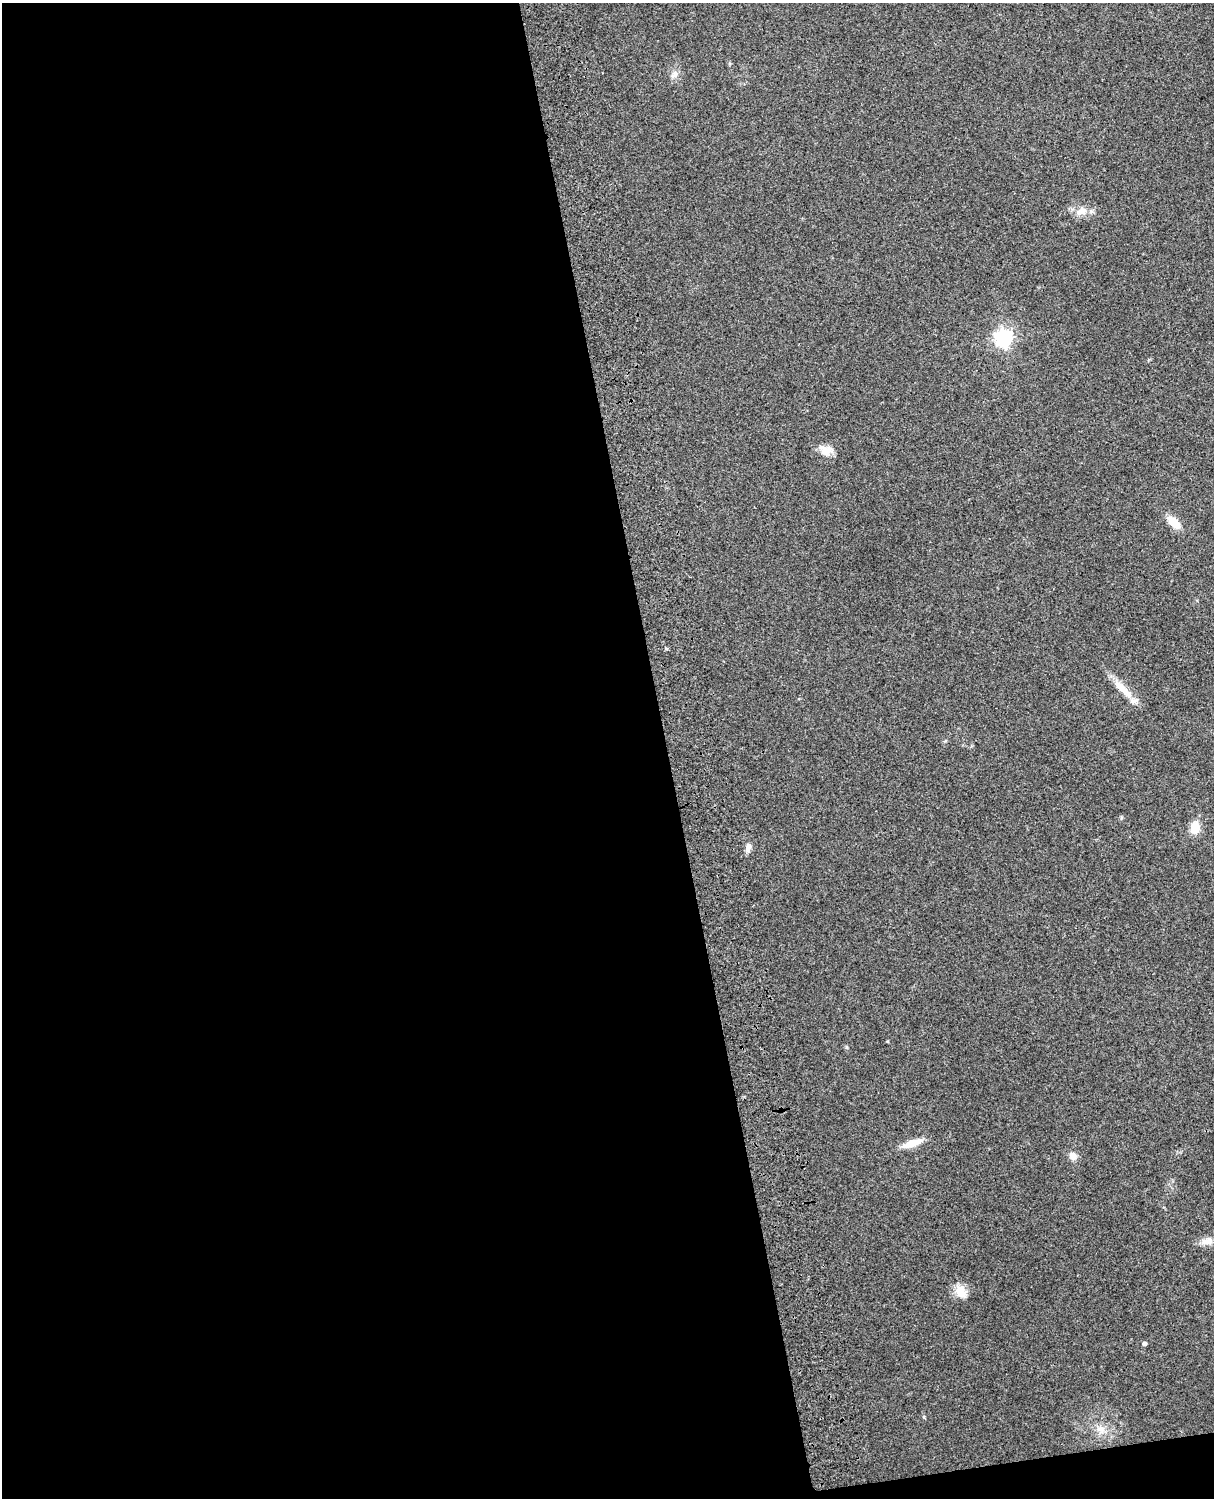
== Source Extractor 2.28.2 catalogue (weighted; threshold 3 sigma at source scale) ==
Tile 9 of 4 x 3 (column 1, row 3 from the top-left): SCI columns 119-1330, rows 165-1660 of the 5089 x 4928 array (HDU 1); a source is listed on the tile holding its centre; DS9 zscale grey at full resolution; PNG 1216 x 1500 px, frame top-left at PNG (2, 3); no overlay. Shown black and unused: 56% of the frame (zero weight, under 3 of 4 exposures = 6% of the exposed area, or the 3 px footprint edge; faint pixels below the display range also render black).
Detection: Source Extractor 2.28.2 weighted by HDU 2 'WHT'; one run over the whole footprint, this tile lists its part. Background 0.261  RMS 0.0088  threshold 0.0397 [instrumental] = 3 sigma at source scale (4.5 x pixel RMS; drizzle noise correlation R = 1.50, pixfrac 1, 0.05/0.05 arcsec/px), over >= 5 px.
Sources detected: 15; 1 inside a brighter listed object's ellipse — not listed separately; the other 14 listed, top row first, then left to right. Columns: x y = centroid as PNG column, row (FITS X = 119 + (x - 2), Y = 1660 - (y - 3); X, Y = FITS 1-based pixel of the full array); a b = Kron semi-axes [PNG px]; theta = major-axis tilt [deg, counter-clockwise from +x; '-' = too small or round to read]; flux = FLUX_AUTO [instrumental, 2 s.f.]
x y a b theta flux
675 74 11 8 68 4.5
1081 211 18 9 18 8.9
1004 338 7 7 - 320
825 450 18 11 -57 9.1
1173 522 16 9 -41 13
1121 687 23 10 -42 13
1195 827 11 8 80 16
748 847 12 7 80 4.1
912 1143 23 8 20 13
1073 1156 10 8 -58 5.4
1207 1241 18 9 10 6.9
960 1291 16 11 -67 12
1144 1343 4 4 - 2.5
1101 1429 11 8 -23 5.9
Unlisted compact peaks at least as high as the median listed source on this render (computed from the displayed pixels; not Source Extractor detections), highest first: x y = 924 1417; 666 649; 846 1047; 1121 818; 887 1041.